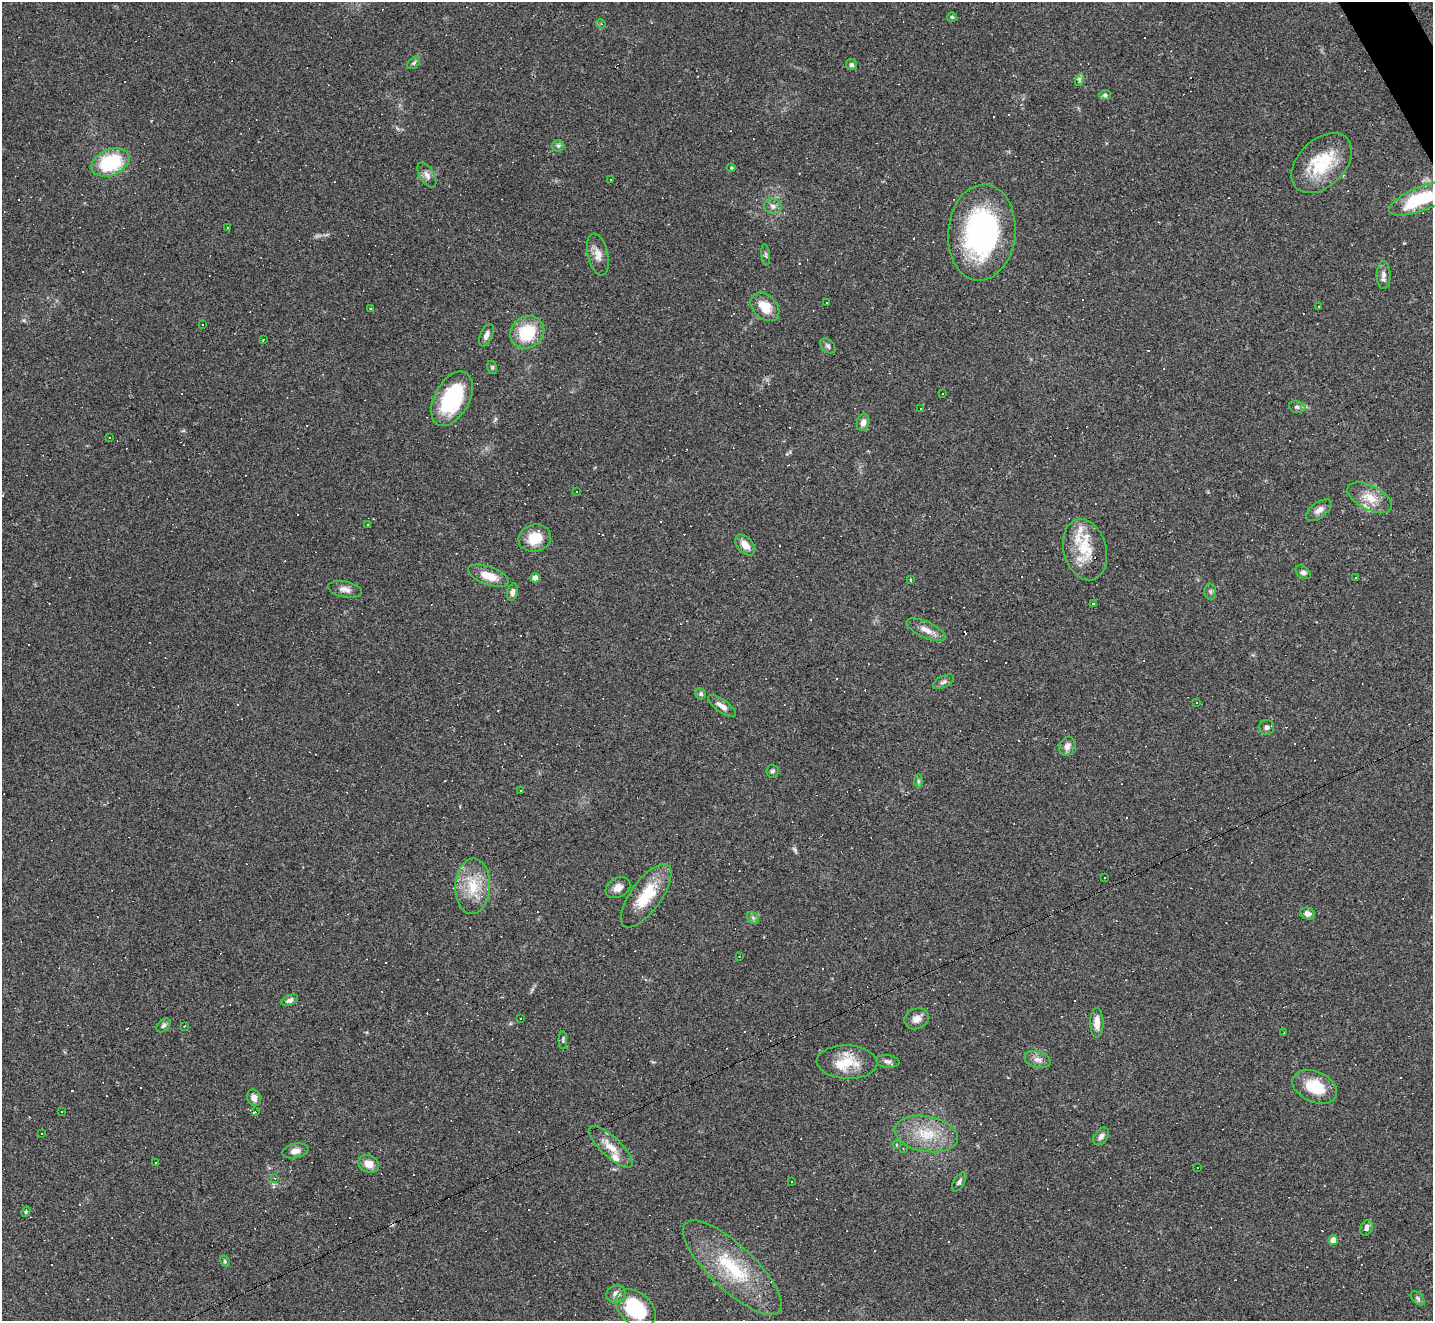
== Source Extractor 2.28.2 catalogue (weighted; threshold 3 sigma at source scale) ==
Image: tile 10 of 4 x 4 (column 2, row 3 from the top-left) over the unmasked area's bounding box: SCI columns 1431-2861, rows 1605-2923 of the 5722 x 5712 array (HDU 1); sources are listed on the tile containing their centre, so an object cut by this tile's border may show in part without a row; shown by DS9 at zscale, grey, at full resolution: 1 PNG px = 1 image px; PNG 1435 x 1323 px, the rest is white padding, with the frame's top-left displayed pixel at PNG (2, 2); every listed detection drawn as its Kron ellipse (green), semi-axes under 4 PNG px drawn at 4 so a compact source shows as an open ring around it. <1% of this frame is shown black and not used: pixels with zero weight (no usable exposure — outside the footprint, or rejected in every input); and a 3 px margin inside the footprint's outer edge (the drizzle kernel's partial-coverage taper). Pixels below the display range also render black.
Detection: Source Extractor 2.28.2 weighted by HDU 2 'WHT'; one run over the whole footprint, this tile lists its part. Background 0.0823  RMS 0.0065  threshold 0.0293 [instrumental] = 3 sigma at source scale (4.5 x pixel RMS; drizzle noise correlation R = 1.50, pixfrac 1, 0.05/0.05 arcsec/px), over >= 5 px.
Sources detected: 210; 102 cosmic-ray / hot-pixel residue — neither listed nor drawn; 4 inside a brighter listed object's ellipse — not listed separately; the other 104 listed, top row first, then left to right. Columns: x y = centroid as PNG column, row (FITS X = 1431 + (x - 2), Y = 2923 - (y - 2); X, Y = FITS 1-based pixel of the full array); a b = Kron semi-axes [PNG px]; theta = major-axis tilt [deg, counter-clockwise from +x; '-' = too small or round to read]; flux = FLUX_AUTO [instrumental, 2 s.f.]
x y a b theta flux
952 17 5 5 - 0.86
601 24 5 4 - 0.82
414 63 7 5 45 1.4
851 65 6 5 - 1.5
1079 80 6 4 74 1.4
1105 95 6 5 - 1.3
558 146 6 6 - 1.4
110 163 20 13 22 44
1322 163 36 23 44 33
731 168 4 4 - 0.69
427 175 14 7 -59 3.5
611 180 2 2 - 0.38
1422 199 35 12 22 36
773 206 9 7 -17 2.9
227 227 3 2 - 0.62
982 232 48 33 85 120
598 255 21 10 -77 6
766 255 11 4 -85 1.4
1384 275 14 7 -89 3.1
827 303 2 2 - 0.46
1319 306 3 3 - 9.4
765 307 16 12 -44 11
370 309 2 2 - 0.53
202 325 3 2 - 0.61
527 332 18 15 34 27
486 335 12 6 66 3.3
263 339 3 3 - 1.1
828 346 9 6 -45 1.6
492 367 7 5 -73 1
942 394 3 2 - 0.64
452 399 29 17 61 51
1297 407 8 5 -11 1.6
921 408 2 2 - 0.6
863 423 9 6 76 3.5
110 438 2 2 - 0.66
576 492 3 3 - 4.2
1370 498 24 12 -27 11
1319 510 15 7 37 3.8
368 525 3 3 - 2.3
535 538 16 13 15 14
745 545 12 8 -47 6.2
1085 550 31 21 -75 23
1303 572 8 5 -39 2.2
488 576 21 9 -20 12
1355 577 2 2 - 0.53
535 578 5 4 - 4.6
910 580 3 3 - 2.8
345 589 17 8 -11 3.9
1210 591 8 6 -89 1.5
513 592 9 5 78 2.3
1093 603 3 3 - 11
926 630 21 8 -24 6.1
943 682 11 5 28 2
701 694 6 5 - 1.2
1197 703 3 3 - 4
722 706 16 6 -35 4.5
1267 727 7 7 - 2.5
1067 746 10 8 62 4
772 771 6 6 - 1.5
918 781 7 4 90 1.1
520 790 3 2 - 0.72
1105 878 3 2 - 0.73
473 886 28 17 88 20
618 888 13 9 29 4.7
646 896 37 15 54 24
1307 913 8 6 -14 3.3
753 918 7 5 -46 1.4
739 956 3 2 - 0.37
290 1000 9 5 22 2
521 1018 3 3 - 1.9
916 1019 12 10 25 5
1097 1023 15 6 89 5.6
163 1025 8 5 41 1.4
184 1026 3 3 - 1.4
1283 1033 3 2 - 0.45
563 1040 9 3 89 0.9
1037 1060 13 8 -15 3.8
888 1061 12 6 -7 2.5
847 1062 30 16 -3 17
1315 1087 23 15 -24 20
254 1098 8 6 -64 3.4
61 1111 3 3 - 3.8
255 1112 3 3 - 12
41 1134 3 3 - 3
926 1134 32 17 -10 22
1101 1136 10 6 54 2.6
897 1144 4 3 - 0.63
611 1147 28 10 -43 9.8
903 1149 3 2 - 0.57
295 1151 13 7 12 4.2
155 1163 3 2 - 0.46
369 1164 11 8 -24 7.2
1198 1167 3 3 - 0.88
275 1178 4 3 - 0.59
791 1182 3 3 - 0.71
959 1182 11 5 59 1.9
26 1212 5 4 - 0.82
1366 1228 8 6 64 2.5
1333 1240 5 5 - 7.1
225 1261 6 4 -62 0.87
732 1268 64 22 -44 48
616 1294 10 9 - 4.1
1418 1298 8 5 -46 1.4
636 1308 22 16 -40 41
Isophote crosses this tile's border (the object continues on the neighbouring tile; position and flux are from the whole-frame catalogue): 1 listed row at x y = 1422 199